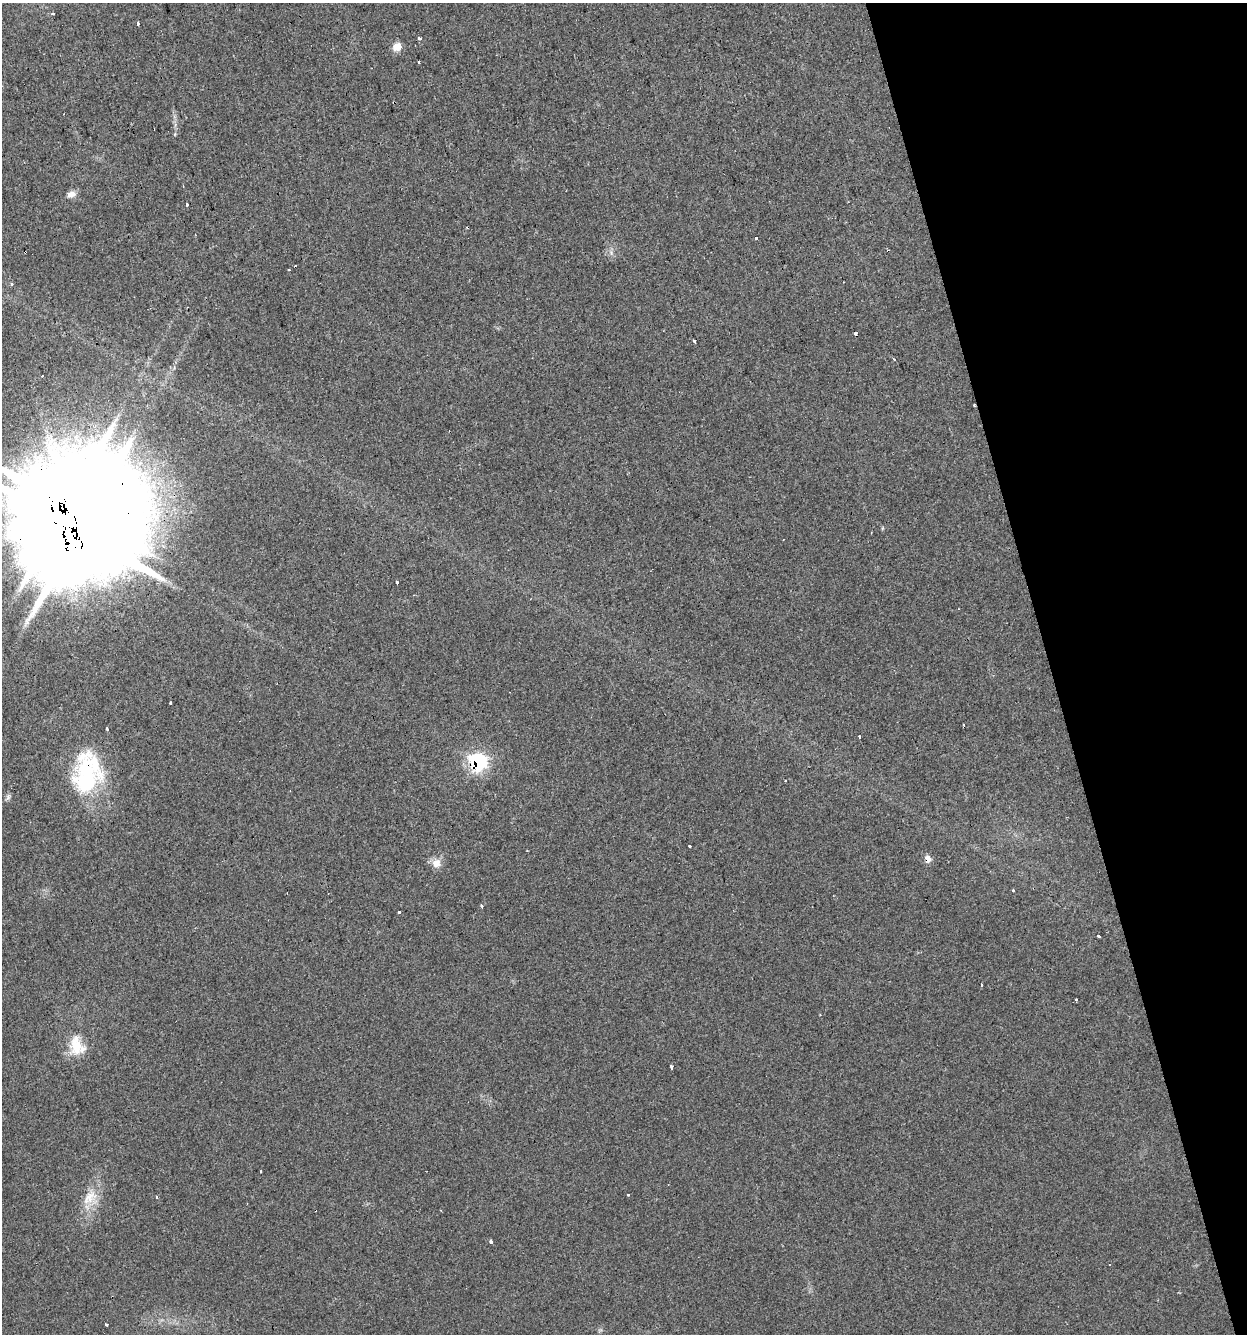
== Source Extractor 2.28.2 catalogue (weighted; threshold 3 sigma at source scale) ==
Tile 12 of 4 x 4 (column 4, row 3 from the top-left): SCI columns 3844-5088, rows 1333-2664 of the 5146 x 5327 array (HDU 1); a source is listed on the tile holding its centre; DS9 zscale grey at full resolution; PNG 1249 x 1336 px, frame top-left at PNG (2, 3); no overlay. Shown black and unused: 16% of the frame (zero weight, under 2 of 3 exposures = <1% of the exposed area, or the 3 px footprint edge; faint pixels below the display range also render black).
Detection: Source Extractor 2.28.2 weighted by HDU 2 'WHT'; one run over the whole footprint, this tile lists its part. Background 0.029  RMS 0.0059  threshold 0.0263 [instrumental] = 3 sigma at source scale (4.5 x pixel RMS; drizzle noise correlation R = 1.50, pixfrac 1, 0.0396/0.0396 arcsec/px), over >= 5 px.
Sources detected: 53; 2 inside a brighter object's white glare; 11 cosmic-ray / hot-pixel residue — not listed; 2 inside a brighter listed object's ellipse — not listed separately; the other 38 listed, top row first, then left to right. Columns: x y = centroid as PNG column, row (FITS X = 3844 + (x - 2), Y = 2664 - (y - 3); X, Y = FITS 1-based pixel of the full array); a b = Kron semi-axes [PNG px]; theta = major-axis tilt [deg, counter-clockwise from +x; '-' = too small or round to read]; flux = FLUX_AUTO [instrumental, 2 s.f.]
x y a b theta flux
53 13 3 3 - 3.6
138 23 3 3 - 1.9
419 38 4 3 - 3.4
397 47 10 9 - 5.3
418 62 3 3 - 2
175 134 6 3 71 0.68
71 194 11 7 12 3.2
186 204 3 3 - 2.6
756 238 3 3 - 1.8
856 334 4 3 - 14
694 341 3 3 - 1.6
893 359 4 2 - 0.72
974 405 4 2 - 0.53
79 532 44 30 51 13000
397 582 3 3 - 5.7
170 703 3 3 - 2.9
107 729 4 3 - 1.9
859 737 3 3 - 8.2
478 762 9 8 - 120
87 772 54 27 -64 45
8 797 9 5 63 1.4
689 846 3 3 - 2.5
928 858 7 5 -62 4.2
436 863 12 11 - 5.2
1013 890 3 3 - 1.7
481 906 3 3 - 1.5
399 912 3 3 - 4.2
1099 936 3 2 - 1.7
1077 1000 3 3 - 1.6
820 1015 3 3 - 0.51
76 1045 28 16 -87 14
671 1067 4 3 - 6.8
261 1171 3 2 - 0.49
628 1195 3 3 - 2
89 1197 25 14 46 11
156 1197 3 3 - 0.89
491 1241 4 3 - 8.6
106 1325 3 3 - 2.6
Overlapping masked pixels (flux is a lower limit): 6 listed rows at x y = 856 334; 974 405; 79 532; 478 762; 87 772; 928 858